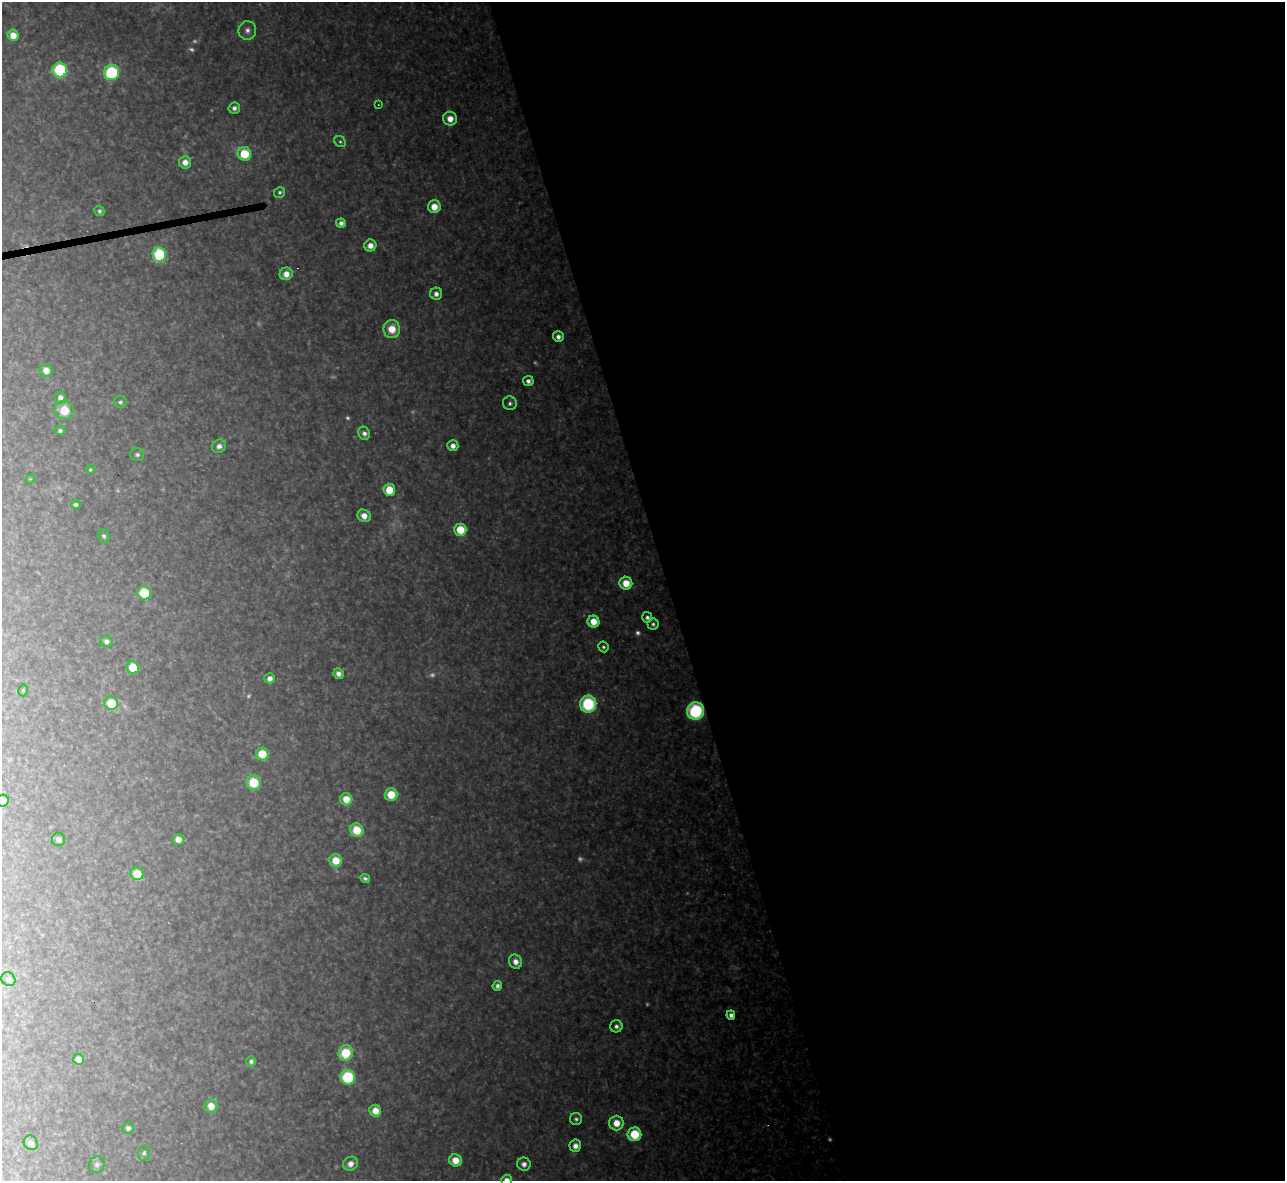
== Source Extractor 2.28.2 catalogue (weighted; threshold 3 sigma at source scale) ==
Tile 8 of 4 x 4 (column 4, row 2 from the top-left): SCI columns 3851-5133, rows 2499-3677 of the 5133 x 5115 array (HDU 1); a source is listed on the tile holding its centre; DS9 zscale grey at full resolution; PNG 1287 x 1183 px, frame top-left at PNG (2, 2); each listed source drawn as its Kron ellipse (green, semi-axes under 4 px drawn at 4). Shown black and unused: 48% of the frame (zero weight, under 3 of 4 exposures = <1% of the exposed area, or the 3 px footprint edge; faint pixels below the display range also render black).
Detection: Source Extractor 2.28.2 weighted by HDU 2 'WHT'; one run over the whole footprint, this tile lists its part. Background 0.325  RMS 0.019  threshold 0.0868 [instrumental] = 3 sigma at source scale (4.5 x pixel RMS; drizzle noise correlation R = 1.50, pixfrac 1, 0.05/0.05 arcsec/px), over >= 5 px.
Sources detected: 105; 19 too faint to see at this stretch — neither listed nor drawn; the other 86 listed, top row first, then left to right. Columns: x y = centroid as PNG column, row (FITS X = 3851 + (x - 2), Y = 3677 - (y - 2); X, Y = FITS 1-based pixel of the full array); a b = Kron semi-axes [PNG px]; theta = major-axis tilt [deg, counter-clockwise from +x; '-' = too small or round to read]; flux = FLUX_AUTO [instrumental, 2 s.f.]
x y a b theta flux
247 30 9 9 - 11
13 35 6 5 - 29
60 70 7 7 - 240
111 72 8 7 - 200
378 105 3 3 - 1.6
234 108 6 5 - 9.3
450 119 7 7 - 26
340 142 6 5 - 3.8
244 154 7 6 - 82
185 162 6 6 - 20
280 192 6 5 - 5.6
434 207 6 6 - 34
99 211 5 5 - 5.9
341 223 5 4 - 11
370 245 6 6 - 19
159 254 7 6 - 170
286 274 6 6 - 22
436 294 6 6 - 12
392 329 9 8 - 41
558 337 5 5 - 10
46 370 6 6 - 22
528 381 5 5 - 9.3
60 397 6 5 - 11
120 402 6 6 - 5.2
510 403 7 7 - 7.1
64 410 10 9 - 43
60 431 5 4 - 5.5
364 433 7 5 -65 9.5
219 446 7 6 - 11
453 446 5 5 - 14
137 455 7 6 - 6.5
90 470 4 4 - 3.3
30 479 5 3 - 1.9
389 490 6 6 - 55
76 505 5 4 - 5.5
364 516 7 6 - 18
460 530 6 6 - 64
104 536 7 5 -70 4.9
626 583 6 6 - 41
144 593 6 6 - 95
647 617 5 5 - 7.2
593 621 6 6 - 35
653 624 5 5 - 5.5
106 641 6 6 - 8.2
603 647 5 5 - 5
133 668 6 6 - 60
338 674 5 5 - 12
270 678 5 5 - 13
23 690 6 4 76 3.2
111 703 7 6 - 67
588 704 8 8 - 180
696 711 9 8 - 210
262 754 6 6 - 55
253 783 7 7 - 68
391 795 6 6 - 49
346 799 6 6 - 34
3 800 6 5 - 24
357 830 7 6 - 61
178 839 5 5 - 21
58 840 6 6 - 9.7
336 860 6 6 - 44
137 874 6 6 - 57
365 878 5 4 - 5.8
516 962 7 6 - 16
8 979 7 6 - 10
497 986 5 4 - 8.1
731 1015 5 4 - 13
616 1026 6 6 - 8.3
346 1053 8 7 - 82
78 1059 5 5 - 18
251 1061 5 5 - 8.7
348 1077 7 7 - 160
211 1106 6 6 - 29
375 1111 6 5 - 29
576 1119 6 6 - 5.7
616 1123 7 7 - 32
128 1128 6 5 - 8.1
634 1134 7 7 - 90
31 1143 7 6 - 14
575 1146 6 6 - 16
144 1153 7 6 - 5.5
455 1160 6 6 - 34
350 1164 8 6 33 16
524 1164 7 6 - 12
97 1165 8 7 - 8.4
507 1180 5 5 - 16
Overlapping masked pixels (flux is a lower limit): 1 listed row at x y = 696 711
Isophote crosses this tile's border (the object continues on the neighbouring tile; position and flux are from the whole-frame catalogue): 2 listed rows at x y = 3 800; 507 1180